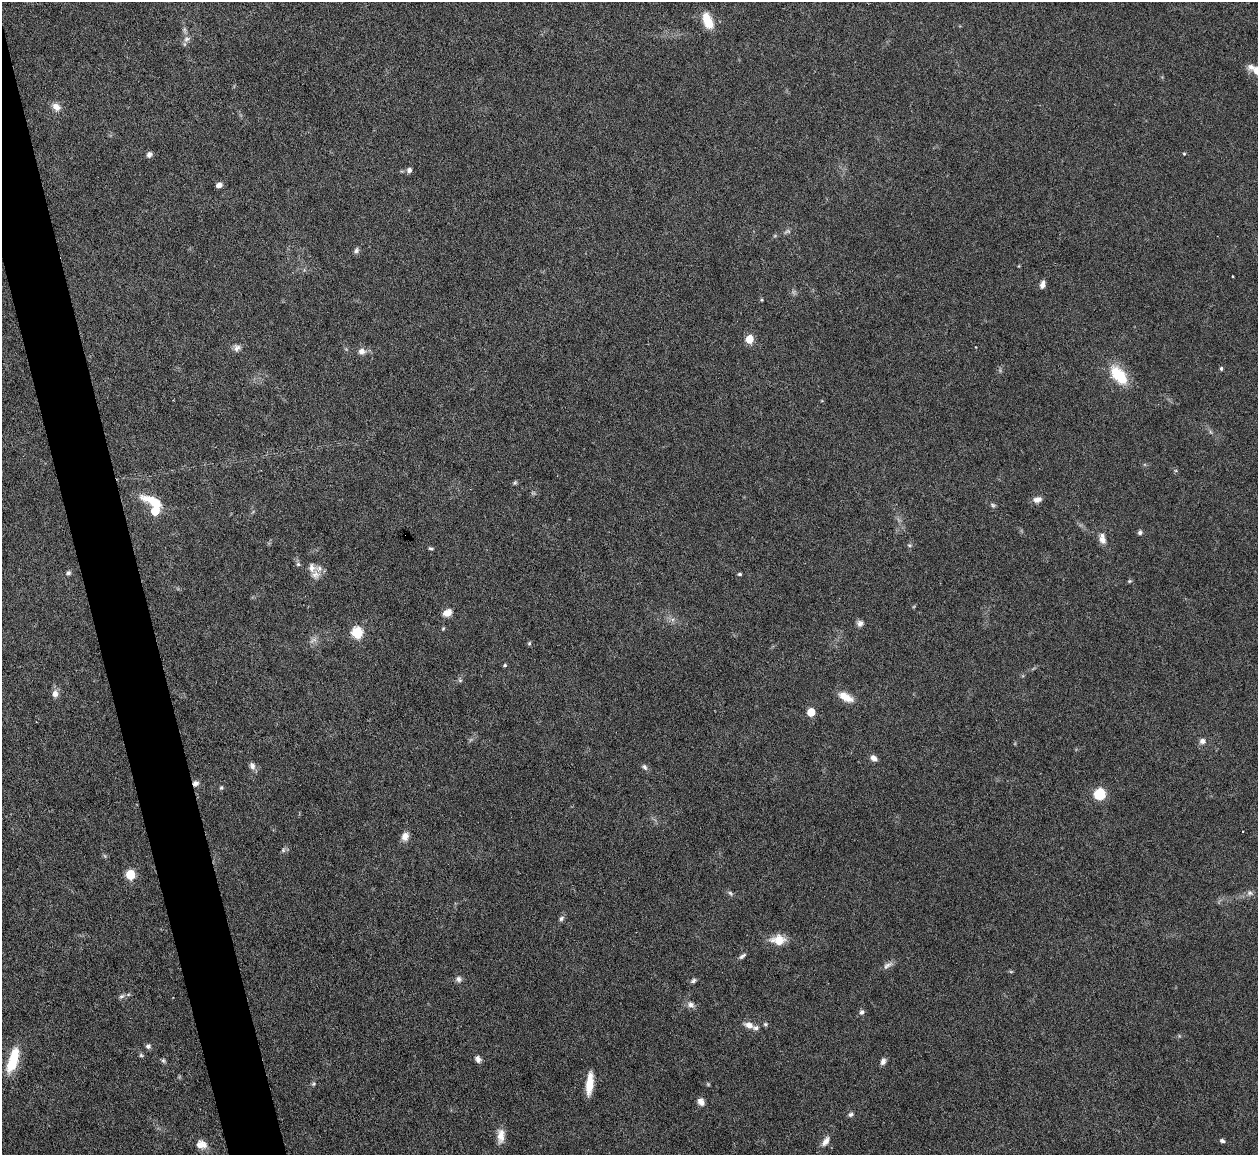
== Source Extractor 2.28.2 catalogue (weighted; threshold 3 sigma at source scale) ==
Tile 11 of 4 x 4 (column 3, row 3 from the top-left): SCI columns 2511-3766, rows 1408-2560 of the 5021 x 5000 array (HDU 1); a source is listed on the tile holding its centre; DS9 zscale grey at full resolution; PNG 1260 x 1157 px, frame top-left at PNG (2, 2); no overlay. Shown black and unused: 4% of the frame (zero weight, under 3 of 6 exposures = <1% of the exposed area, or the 3 px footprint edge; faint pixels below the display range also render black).
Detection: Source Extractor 2.28.2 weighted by HDU 2 'WHT'; one run over the whole footprint, this tile lists its part. Background 0.146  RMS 0.0041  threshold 0.0169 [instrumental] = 3 sigma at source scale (4.09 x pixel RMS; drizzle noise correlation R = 1.36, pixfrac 0.8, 0.05/0.05 arcsec/px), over >= 5 px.
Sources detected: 85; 1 too faint to see at this stretch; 1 inside a brighter object's white glare — not listed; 3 inside a brighter listed object's ellipse — not listed separately; the other 80 listed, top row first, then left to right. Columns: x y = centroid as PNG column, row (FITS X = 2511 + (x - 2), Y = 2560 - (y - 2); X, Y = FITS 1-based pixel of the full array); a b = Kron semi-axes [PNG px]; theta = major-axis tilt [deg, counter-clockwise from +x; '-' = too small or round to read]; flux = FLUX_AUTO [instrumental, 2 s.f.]
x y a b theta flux
708 21 19 10 -67 7.9
186 39 9 7 33 1.6
1257 71 26 10 -32 6.2
56 107 11 8 -35 2.9
149 154 6 6 - 1.3
1184 154 4 4 - 0.36
409 170 6 6 - 1.4
219 185 6 5 - 1.9
787 231 10 6 9 1
356 250 8 6 72 1.1
1232 276 3 2 - 0.26
1043 285 8 5 78 2
762 300 4 4 - 0.42
749 339 5 5 - 11
237 348 9 8 - 1.6
362 351 9 8 - 2.2
1221 368 5 4 - 0.58
1119 375 26 14 -49 13
515 482 6 5 - 0.6
1037 499 11 7 13 2.2
993 505 8 5 -28 0.74
155 511 6 5 - 13
1140 532 6 5 - 0.83
1102 539 14 7 -82 2.7
909 545 6 5 - 0.64
430 548 6 4 -25 0.59
68 573 6 5 - 0.83
740 574 5 3 - 0.6
315 575 12 11 - 2.8
1129 581 5 5 - 0.52
447 613 11 7 23 3.3
860 623 8 7 - 1.5
443 628 5 4 - 0.45
357 633 6 6 - 35
313 640 14 4 29 1.3
529 643 6 4 70 0.55
505 665 5 4 - 0.55
460 680 6 4 0 0.63
55 694 10 7 86 2.1
846 697 21 9 -28 4.7
811 712 5 5 - 11
1202 741 8 7 - 1.7
874 758 9 6 -36 1.8
252 766 10 7 -67 1.7
644 767 9 6 -48 1.1
195 783 8 7 - 1.6
221 788 5 5 - 0.66
1099 794 10 9 - 12
1243 831 2 2 - 0.26
405 836 10 8 68 2.8
283 850 6 5 - 0.76
130 874 6 5 - 17
730 893 8 5 -48 0.82
1250 893 9 7 -20 1.4
561 918 8 5 52 0.98
778 940 16 11 -3 6.8
742 956 10 5 36 1
888 965 15 6 33 1.8
1011 972 6 4 0 0.45
459 979 9 8 - 1.4
693 981 8 5 34 0.9
122 996 8 6 17 1.1
691 1004 11 8 -31 2
862 1012 6 6 - 1.1
765 1024 6 5 - 0.63
749 1025 13 8 -22 2.9
148 1046 6 6 - 1
141 1055 6 5 - 0.62
478 1059 8 6 -57 1.5
13 1060 30 10 73 13
163 1061 7 5 -67 0.69
883 1061 9 6 70 1.4
313 1084 5 5 - 0.57
589 1084 23 7 84 6.9
701 1102 9 7 -51 2.2
851 1114 7 6 - 0.93
501 1136 20 9 90 3.9
826 1141 13 7 54 2.4
1222 1141 6 4 -20 0.84
201 1144 14 10 -12 3.8
Overlapping masked pixels (flux is a lower limit): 1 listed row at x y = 195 783
Isophote crosses this tile's border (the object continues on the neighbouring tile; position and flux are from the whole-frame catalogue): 1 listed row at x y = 1257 71